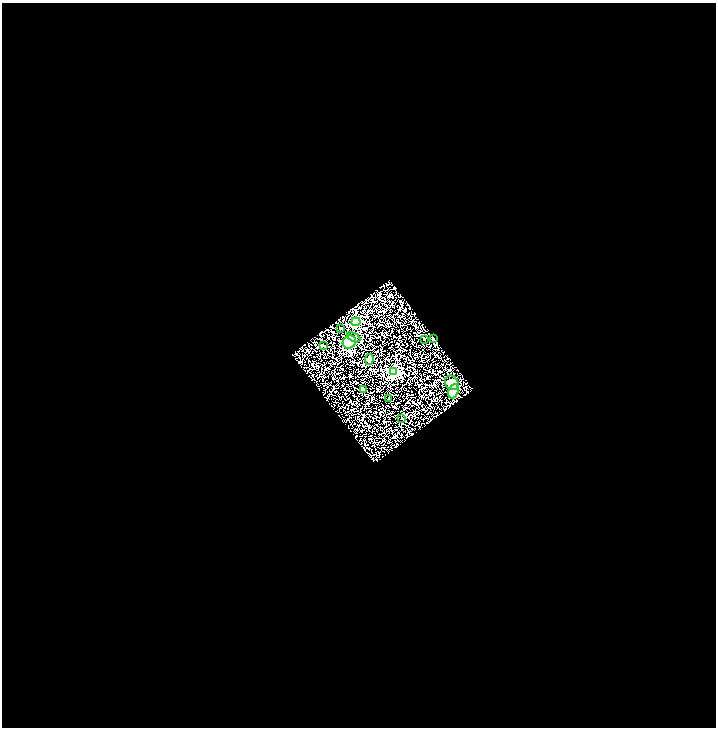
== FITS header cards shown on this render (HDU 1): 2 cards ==
NAXIS1  =                 1428
NAXIS2  =                 1451

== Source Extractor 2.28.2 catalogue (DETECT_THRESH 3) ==
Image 1428 x 1451 px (HDU 1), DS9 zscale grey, zoomed out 1/2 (1 PNG px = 2 x 2 image px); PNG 718 x 730 px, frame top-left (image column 1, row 1450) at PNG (2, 3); each listed source drawn as its Kron ellipse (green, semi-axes under 4 px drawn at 4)
Background 4.56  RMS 0.19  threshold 0.568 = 3 sigma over >= 5 px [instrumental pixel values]
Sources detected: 15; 1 cannot appear on this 1/2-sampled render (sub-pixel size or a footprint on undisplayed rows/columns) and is neither listed nor drawn; the other 14 listed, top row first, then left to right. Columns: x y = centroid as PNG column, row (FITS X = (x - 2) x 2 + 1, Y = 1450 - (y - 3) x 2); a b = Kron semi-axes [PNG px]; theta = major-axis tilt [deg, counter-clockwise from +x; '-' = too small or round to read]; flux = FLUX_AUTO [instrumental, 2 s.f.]
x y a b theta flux
356 322 5 4 - 550
341 328 3 2 - 61
354 337 7 4 -26 100
434 339 2 2 - 840
424 340 2 2 - 64
349 342 7 6 - 830
323 345 3 2 - 19
369 359 5 3 - 230
394 372 3 3 - 5800
452 383 8 6 -54 210
364 390 3 3 - 41
454 391 7 5 67 180
389 398 2 2 - 49
402 418 2 2 - 11
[1 sub-pixel or undisplayed-footprint detection neither listed nor drawn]